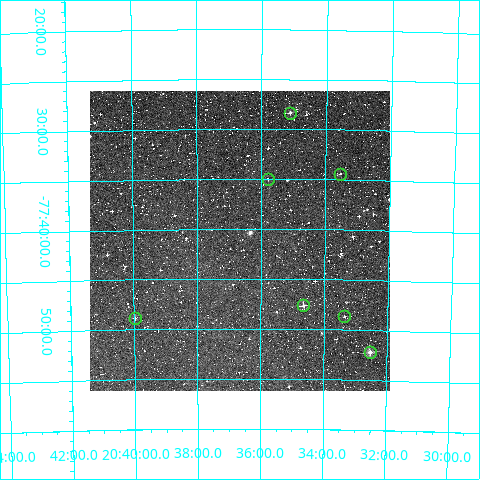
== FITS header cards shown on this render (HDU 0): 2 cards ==
NAXIS1  =                  300
NAXIS2  =                  300

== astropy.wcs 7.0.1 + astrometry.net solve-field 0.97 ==
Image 300 x 300 px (HDU 0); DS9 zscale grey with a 90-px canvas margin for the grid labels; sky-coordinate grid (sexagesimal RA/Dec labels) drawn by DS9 from the SOLVED WCS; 7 Tycho-2 reference stars matched to detected sources circled (green)
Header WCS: RA---TAN/DEC--TAN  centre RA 20:36:40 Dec -77:41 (309.17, -77.69 deg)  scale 6 arcsec/px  FOV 30.0' x 30.0'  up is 0 deg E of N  parity normal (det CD < 0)
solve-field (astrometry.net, Tycho-2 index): VERIFIED the header's WCS against the Tycho-2 star catalogue (5 matches, 0 conflicts) and refined it, rather than solving blind
Solved WCS: RA---TAN-SIP/DEC--TAN-SIP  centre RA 20:36:40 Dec -77:41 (309.17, -77.69 deg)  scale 6.01 arcsec/px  FOV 30.0' x 30.0'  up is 0 deg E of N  parity normal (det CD < 0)
The solver's refit moves the header's centre by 2.1 arcsec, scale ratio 1.001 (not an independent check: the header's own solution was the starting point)
Tycho-2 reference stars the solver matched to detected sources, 7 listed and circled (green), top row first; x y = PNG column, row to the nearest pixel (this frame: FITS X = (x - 90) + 1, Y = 300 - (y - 91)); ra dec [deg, ICRS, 3 dp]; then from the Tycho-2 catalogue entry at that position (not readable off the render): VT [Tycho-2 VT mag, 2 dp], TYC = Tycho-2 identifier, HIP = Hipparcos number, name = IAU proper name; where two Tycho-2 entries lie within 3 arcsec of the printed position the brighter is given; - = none
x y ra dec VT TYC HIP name
290 113 308.779 -77.472 12.33 9464-498-1 - -
340 174 308.384 -77.573 12.17 9464-233-1 - -
268 179 308.948 -77.583 12.00 9464-26-1 - -
303 305 308.662 -77.794 11.10 9464-388-1 - -
344 316 308.338 -77.811 12.20 9464-729-1 - -
135 318 309.992 -77.814 12.47 9464-1303-1 - -
370 352 308.132 -77.870 10.13 9464-502-1 - -